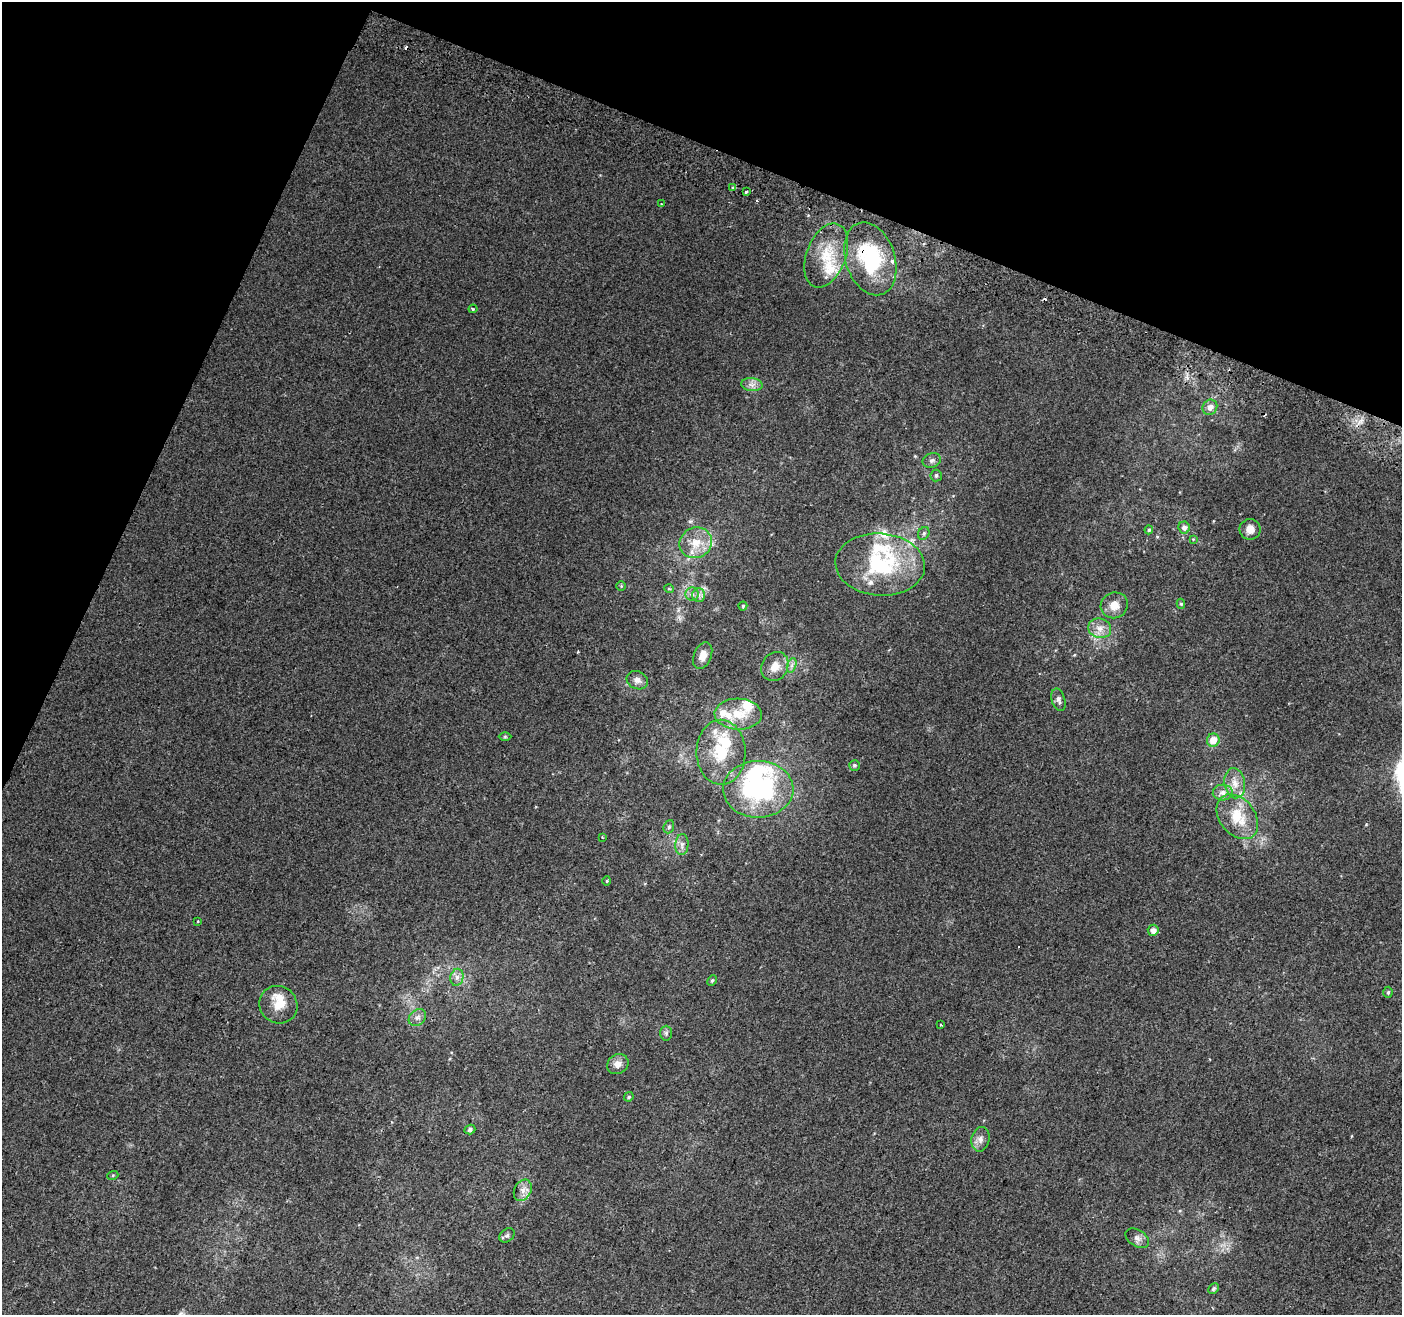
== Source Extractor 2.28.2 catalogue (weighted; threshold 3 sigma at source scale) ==
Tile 2 of 4 x 4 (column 2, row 1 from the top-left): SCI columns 1426-2825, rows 4251-5563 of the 5644 x 5810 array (HDU 1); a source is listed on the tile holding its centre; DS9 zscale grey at full resolution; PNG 1404 x 1317 px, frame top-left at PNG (2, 2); each listed source drawn as its Kron ellipse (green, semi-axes under 4 px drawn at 4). Shown black and unused: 20% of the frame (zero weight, under 2 of 3 exposures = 2% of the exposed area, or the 3 px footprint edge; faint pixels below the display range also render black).
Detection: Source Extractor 2.28.2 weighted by HDU 2 'WHT'; one run over the whole footprint, this tile lists its part. Background 0.0104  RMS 0.004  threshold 0.0181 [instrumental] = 3 sigma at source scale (4.5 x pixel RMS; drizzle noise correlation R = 1.50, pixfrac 1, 0.0396/0.0396 arcsec/px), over >= 5 px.
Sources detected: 79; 2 inside a brighter object's white glare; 4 cosmic-ray / hot-pixel residue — neither listed nor drawn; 12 inside a brighter listed object's ellipse — not listed separately; the other 61 listed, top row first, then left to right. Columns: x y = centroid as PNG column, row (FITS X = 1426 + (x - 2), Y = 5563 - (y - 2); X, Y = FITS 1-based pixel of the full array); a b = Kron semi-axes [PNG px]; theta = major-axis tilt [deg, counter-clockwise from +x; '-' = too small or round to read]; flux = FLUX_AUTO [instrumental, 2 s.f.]
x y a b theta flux
733 187 3 3 - 0.59
746 192 3 3 - 1.9
661 204 2 2 - 0.31
826 255 33 19 69 14
870 259 37 24 -72 33
473 309 4 3 - 0.69
752 385 10 6 -6 2.1
1210 407 8 7 - 2.3
932 460 9 7 22 1.3
936 475 6 5 - 0.84
1184 527 6 5 - 1.8
1250 529 10 10 - 3.4
1149 530 4 4 - 0.55
924 533 7 5 60 0.83
1193 539 4 4 - 0.38
696 543 16 15 - 7.7
880 565 45 31 -4 38
621 586 5 4 - 0.44
669 589 5 3 - 0.34
692 594 6 6 - 1.3
699 595 7 6 - 1.3
1181 604 5 4 - 0.72
1114 605 14 13 - 4.2
743 606 4 4 - 0.5
1100 628 12 9 -16 3.3
703 656 14 9 68 3.6
792 665 7 4 71 1.1
775 666 15 13 56 4.6
637 680 11 9 -24 2.1
1058 700 11 6 -73 1.7
738 714 24 15 -2 9.9
505 737 6 4 0 0.57
1213 740 6 6 - 5.1
721 752 32 24 -89 18
854 765 5 5 - 0.77
1235 783 15 10 -81 4.5
758 789 35 28 0 50
1223 793 10 8 3 2.6
1237 817 25 17 -51 12
669 827 7 5 68 0.77
602 837 3 2 - 0.34
682 845 10 6 85 1.9
607 881 4 4 - 0.42
198 921 3 3 - 1.2
1153 930 5 5 - 2.3
457 977 8 6 76 1.8
712 981 5 4 - 0.58
1388 992 5 4 - 0.76
278 1005 19 18 - 7.1
417 1018 9 7 42 1.8
940 1025 3 3 - 1
666 1033 7 6 - 1
618 1064 11 9 33 2.8
629 1097 5 4 - 0.66
470 1130 5 4 - 1.2
980 1139 12 9 78 2.2
113 1175 5 3 - 0.39
523 1190 11 8 62 2.7
507 1235 8 6 41 0.98
1137 1238 13 8 -31 1.9
1213 1289 5 4 - 0.83
Overlapping masked pixels (flux is a lower limit): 1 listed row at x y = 870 259